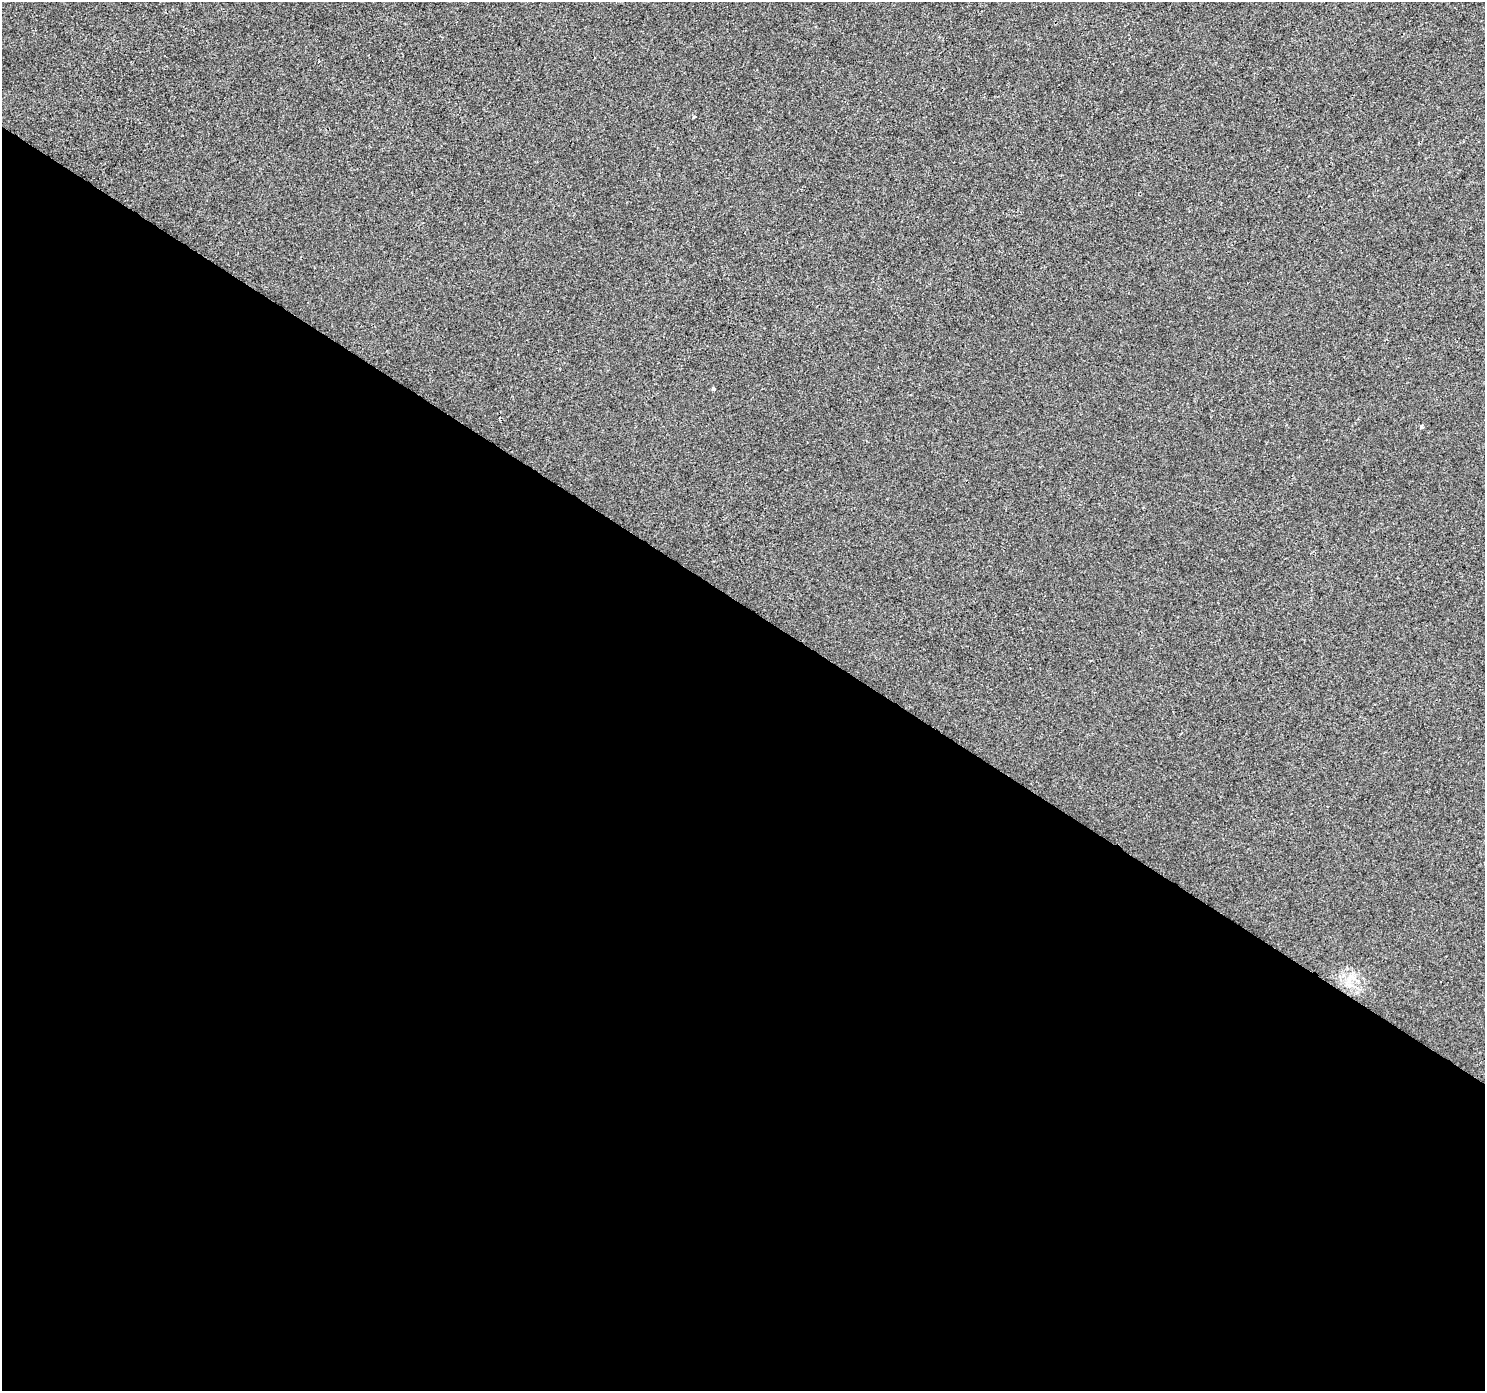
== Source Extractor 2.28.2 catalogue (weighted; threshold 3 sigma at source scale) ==
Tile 14 of 4 x 4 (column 2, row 4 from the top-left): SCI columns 1489-2971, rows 251-1639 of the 5937 x 5990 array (HDU 1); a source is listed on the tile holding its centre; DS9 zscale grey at full resolution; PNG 1487 x 1393 px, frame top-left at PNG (2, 2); no overlay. Shown black and unused: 57% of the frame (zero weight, under 2 of 3 exposures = <1% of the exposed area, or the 3 px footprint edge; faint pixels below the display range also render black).
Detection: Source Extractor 2.28.2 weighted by HDU 2 'WHT'; one run over the whole footprint, this tile lists its part. Background -4.90e-04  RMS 0.0041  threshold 0.0185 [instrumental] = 3 sigma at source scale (4.5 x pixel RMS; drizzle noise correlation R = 1.50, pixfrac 1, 0.0396/0.0396 arcsec/px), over >= 5 px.
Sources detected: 3; all 3 listed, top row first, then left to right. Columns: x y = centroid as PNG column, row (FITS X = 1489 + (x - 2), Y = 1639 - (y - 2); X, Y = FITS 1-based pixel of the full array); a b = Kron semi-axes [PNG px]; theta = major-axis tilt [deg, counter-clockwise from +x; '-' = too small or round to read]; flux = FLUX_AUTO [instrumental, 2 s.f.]
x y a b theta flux
694 117 3 2 - 0.45
713 389 3 3 - 1
1421 426 4 3 - 0.81